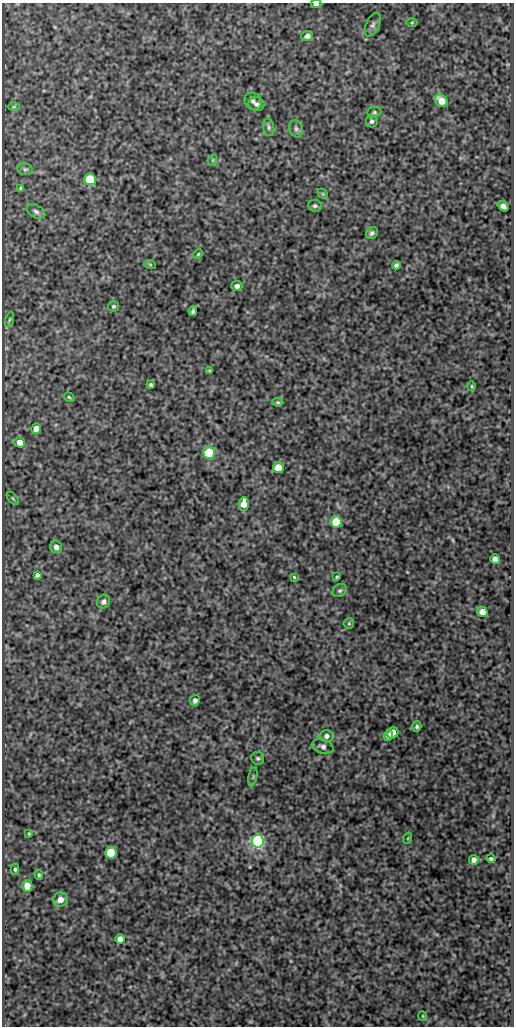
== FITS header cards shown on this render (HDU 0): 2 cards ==
NAXIS1  =                  512
NAXIS2  =                 1024

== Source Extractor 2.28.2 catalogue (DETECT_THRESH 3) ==
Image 512 x 1024 px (HDU 0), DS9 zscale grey, 1 PNG px = 1 image px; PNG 516 x 1028 px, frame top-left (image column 1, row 1024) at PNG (2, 3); each listed source drawn as its Kron ellipse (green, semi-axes under 4 px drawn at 4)
Background 88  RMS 0.53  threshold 1.58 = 3 sigma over >= 5 px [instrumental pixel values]
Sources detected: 69; all 69 listed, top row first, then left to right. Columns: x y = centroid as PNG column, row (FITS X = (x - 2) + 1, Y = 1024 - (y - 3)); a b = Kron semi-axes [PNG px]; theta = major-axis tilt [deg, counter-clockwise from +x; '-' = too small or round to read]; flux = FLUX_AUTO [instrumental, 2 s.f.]
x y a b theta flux
316 4 5 3 - 85
412 22 5 3 - 37
373 25 12 6 66 130
307 36 6 5 - 130
253 101 9 8 - 120
441 101 7 5 -42 550
257 104 8 6 -21 100
14 107 6 4 2 47
374 112 7 5 6 66
372 121 6 6 - 90
269 127 9 5 -80 86
296 129 9 6 -74 100
213 160 6 3 71 37
25 169 7 5 -10 77
90 179 6 6 - 2000
21 188 4 4 - 57
323 194 6 4 -46 43
315 206 7 6 - 74
503 206 6 4 -38 180
36 211 10 6 -30 120
372 233 6 5 - 96
198 254 5 4 - 39
150 264 6 4 -19 39
396 265 4 4 - 94
237 286 5 5 - 150
113 306 5 5 - 61
193 311 5 4 - 77
9 320 8 3 71 46
210 370 4 2 - 42
151 385 4 4 - 71
472 386 5 3 - 37
69 397 5 3 - 46
278 402 5 4 - 50
36 429 5 5 - 340
20 442 5 5 - 350
209 453 6 6 - 3500
278 468 5 5 - 1000
13 499 8 3 -49 42
244 504 7 5 88 370
336 522 6 5 - 1900
56 547 6 6 - 210
495 559 5 5 - 280
37 575 4 4 - 85
294 577 3 3 - 34
337 577 4 3 - 42
340 591 7 6 - 79
104 602 7 6 - 130
482 612 5 5 - 310
349 623 5 5 - 49
195 700 5 5 - 120
417 726 5 4 - 67
393 733 6 5 - 450
327 736 6 6 - 140
388 736 5 4 - 140
323 747 11 7 -17 140
258 758 6 6 - 70
253 777 10 3 79 53
29 834 4 3 - 34
408 838 6 3 71 34
258 841 6 6 - 10000
111 853 6 5 - 1700
491 859 4 3 - 66
474 860 5 5 - 190
15 869 6 4 -89 60
39 875 5 4 - 49
27 886 6 5 - 370
60 900 7 7 - 280
120 939 5 5 - 210
423 1016 5 3 - 28
At the frame edge (FLAGS 8, measured only in part): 1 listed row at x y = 316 4